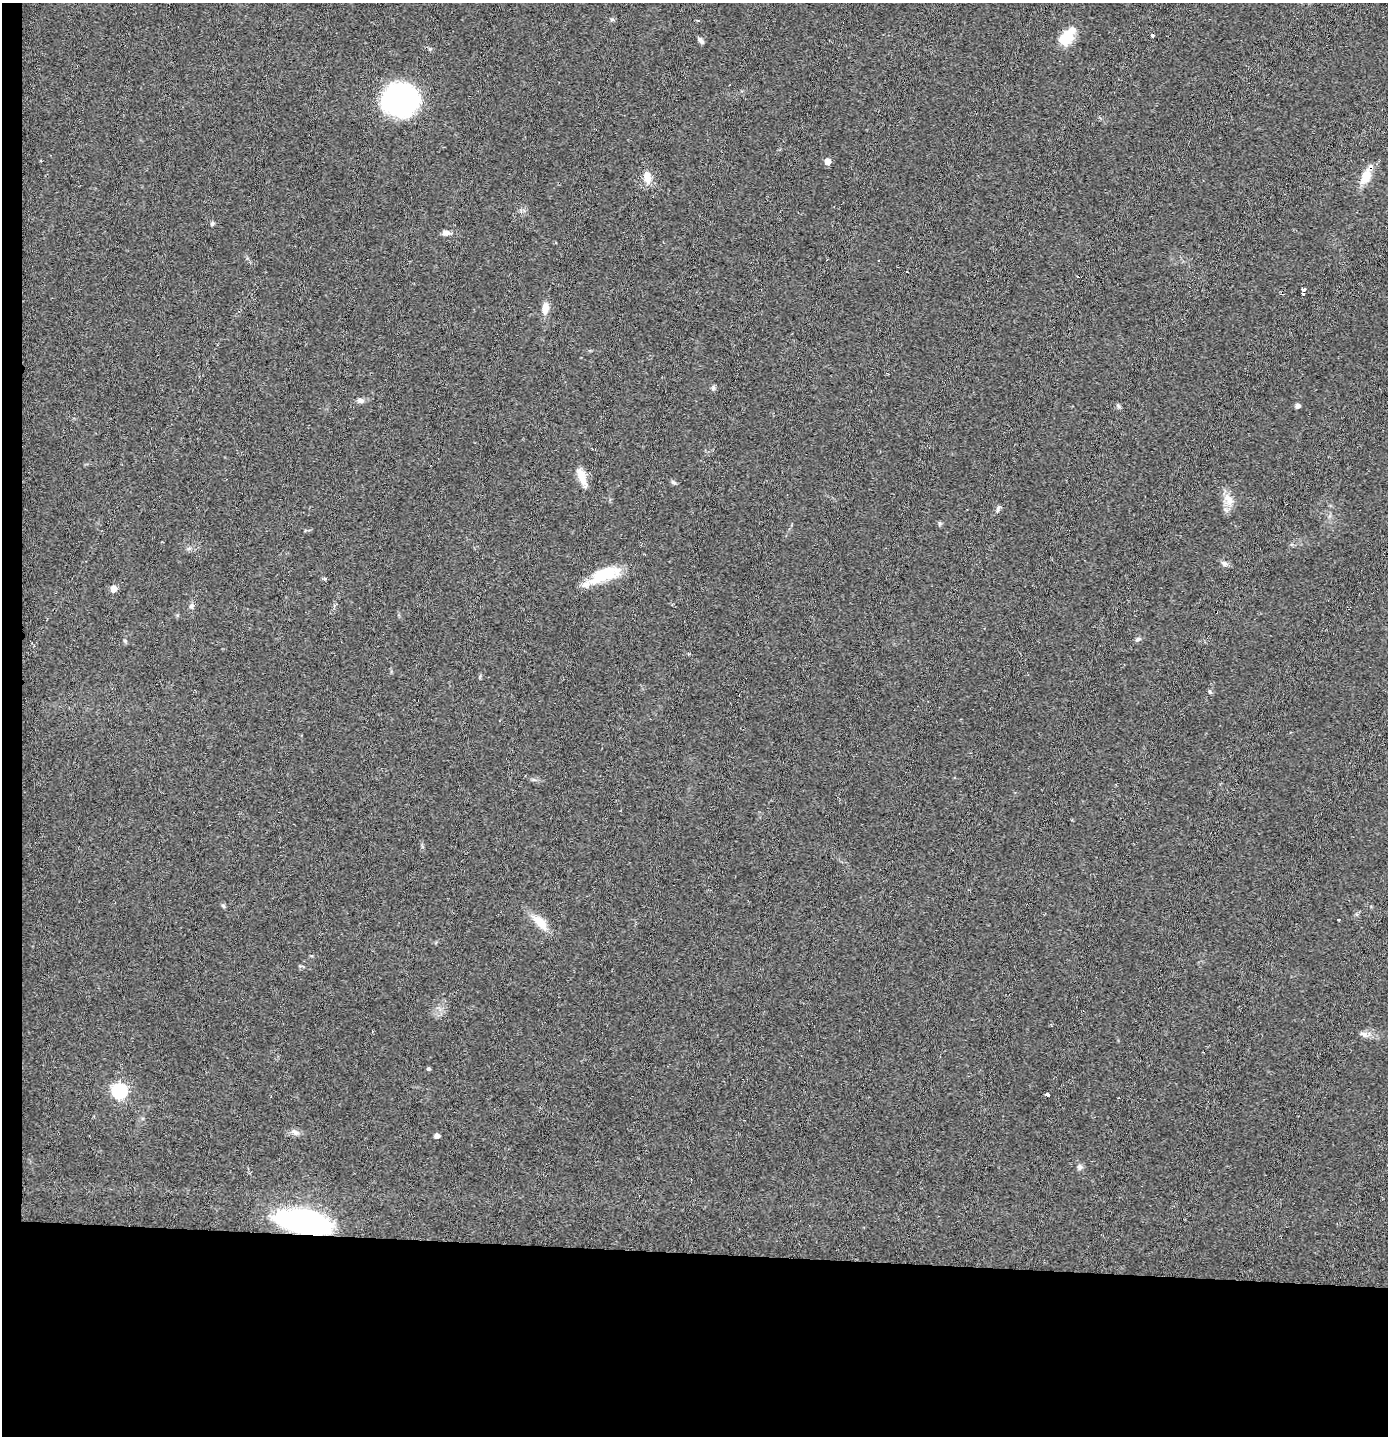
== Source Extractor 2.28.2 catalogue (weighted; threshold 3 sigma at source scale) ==
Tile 7 of 3 x 3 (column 1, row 3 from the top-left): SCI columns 79-1464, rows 2-1435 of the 4317 x 4304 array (HDU 1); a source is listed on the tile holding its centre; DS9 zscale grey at full resolution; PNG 1390 x 1438 px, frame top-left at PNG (2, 3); no overlay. Shown black and unused: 14% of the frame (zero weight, under 2 of 3 exposures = <1% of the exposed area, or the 3 px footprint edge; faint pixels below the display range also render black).
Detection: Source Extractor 2.28.2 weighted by HDU 2 'WHT'; one run over the whole footprint, this tile lists its part. Background 0.0466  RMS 0.0068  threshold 0.0305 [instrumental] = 3 sigma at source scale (4.5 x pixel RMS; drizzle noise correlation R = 1.50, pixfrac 1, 0.05/0.05 arcsec/px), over >= 5 px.
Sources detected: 39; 3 cosmic-ray / hot-pixel residue — not listed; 1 inside a brighter listed object's ellipse — not listed separately; the other 35 listed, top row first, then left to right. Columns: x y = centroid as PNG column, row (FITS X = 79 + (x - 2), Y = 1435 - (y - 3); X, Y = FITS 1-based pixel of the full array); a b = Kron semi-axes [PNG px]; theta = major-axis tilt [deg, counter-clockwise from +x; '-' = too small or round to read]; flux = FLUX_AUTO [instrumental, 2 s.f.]
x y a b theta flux
1152 35 3 3 - 8.4
1066 37 23 12 51 14
701 41 10 4 -47 2
400 100 33 28 -1 110
827 161 5 5 - 6.2
647 177 15 9 -79 7.3
1366 177 20 11 66 9.9
212 223 6 4 64 1.1
446 233 8 6 5 3
1304 289 5 3 - 5.1
1303 293 3 3 - 2.7
545 308 13 7 82 6.7
360 401 8 6 -16 2.2
1297 406 5 4 - 2.9
582 478 21 10 -73 7.9
673 482 7 5 -31 1.3
1229 500 19 10 -58 7.3
998 508 9 4 64 1.4
1224 563 9 6 -36 1.9
603 575 38 15 26 23
113 589 5 5 - 8.5
191 606 8 6 82 1.9
1138 639 8 5 21 1.5
688 654 4 4 - 0.7
1210 692 5 5 - 0.95
223 906 6 5 - 1.1
540 922 23 10 -46 11
1363 1034 9 6 -27 2.4
428 1069 4 4 - 1.1
119 1091 7 7 - 160
1048 1094 4 3 - 17
295 1132 11 5 -41 2.4
437 1136 4 4 - 3.2
1080 1167 9 7 -80 2
303 1222 43 18 -12 180
Overlapping masked pixels (flux is a lower limit): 2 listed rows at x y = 1366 177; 303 1222
Unlisted compact peaks at least as high as the median listed source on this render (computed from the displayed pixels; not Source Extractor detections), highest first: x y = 713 388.